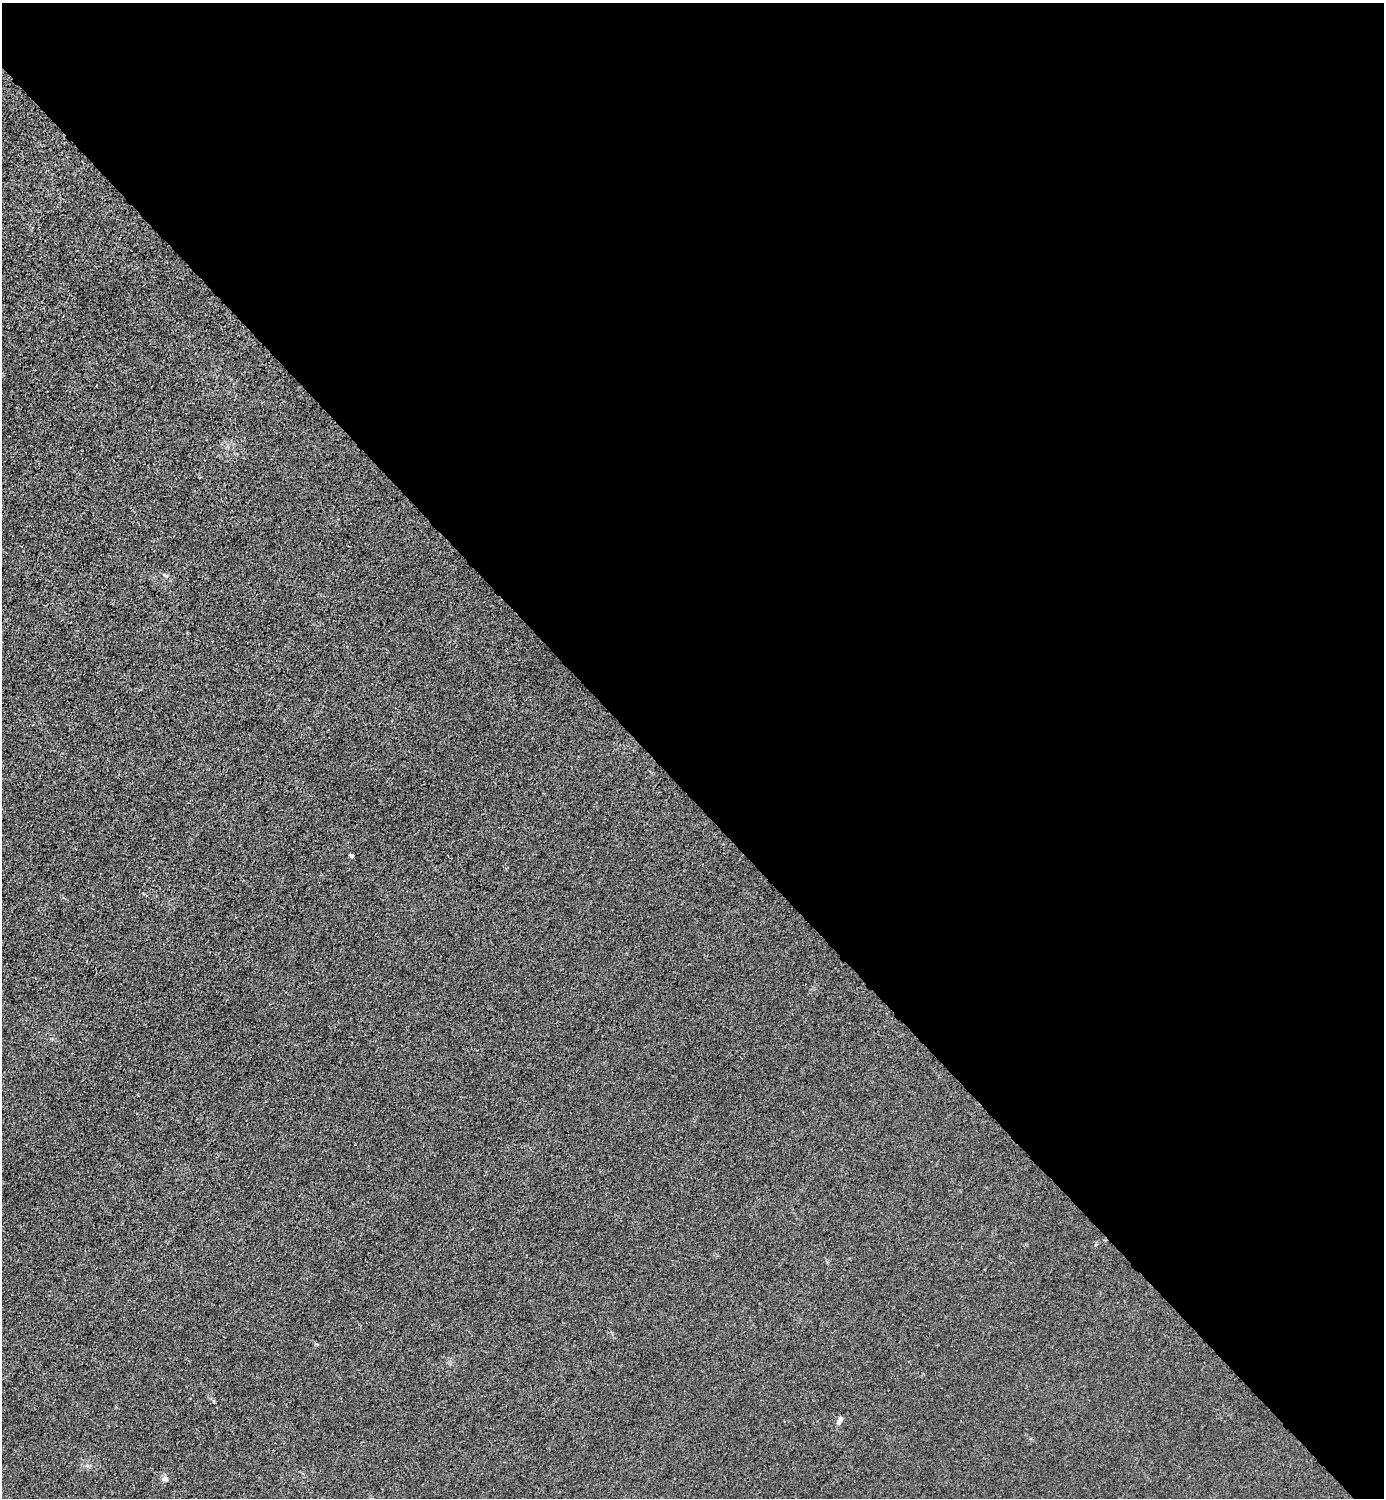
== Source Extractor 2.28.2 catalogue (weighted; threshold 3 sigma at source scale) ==
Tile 8 of 4 x 4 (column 4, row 2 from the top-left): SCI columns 4446-5827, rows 2993-4488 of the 5985 x 5985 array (HDU 1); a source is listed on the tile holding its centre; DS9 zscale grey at full resolution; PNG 1386 x 1500 px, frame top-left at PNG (2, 3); no overlay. Shown black and unused: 53% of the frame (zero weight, under 3 of 4 exposures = <1% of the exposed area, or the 3 px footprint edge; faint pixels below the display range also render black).
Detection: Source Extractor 2.28.2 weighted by HDU 2 'WHT'; one run over the whole footprint, this tile lists its part. Background 0.0211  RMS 0.0061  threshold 0.0276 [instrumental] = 3 sigma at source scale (4.5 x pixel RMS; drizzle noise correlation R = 1.50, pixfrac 1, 0.05/0.05 arcsec/px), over >= 5 px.
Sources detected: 4; all 4 listed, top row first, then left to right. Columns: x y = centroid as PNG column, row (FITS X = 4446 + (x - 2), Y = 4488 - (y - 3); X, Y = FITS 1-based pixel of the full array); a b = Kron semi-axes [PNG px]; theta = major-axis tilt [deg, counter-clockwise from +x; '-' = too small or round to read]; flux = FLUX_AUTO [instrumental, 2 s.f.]
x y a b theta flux
166 575 8 4 -30 1.4
352 856 4 3 - 1.7
840 1420 10 5 69 2.3
165 1479 8 7 - 2.1